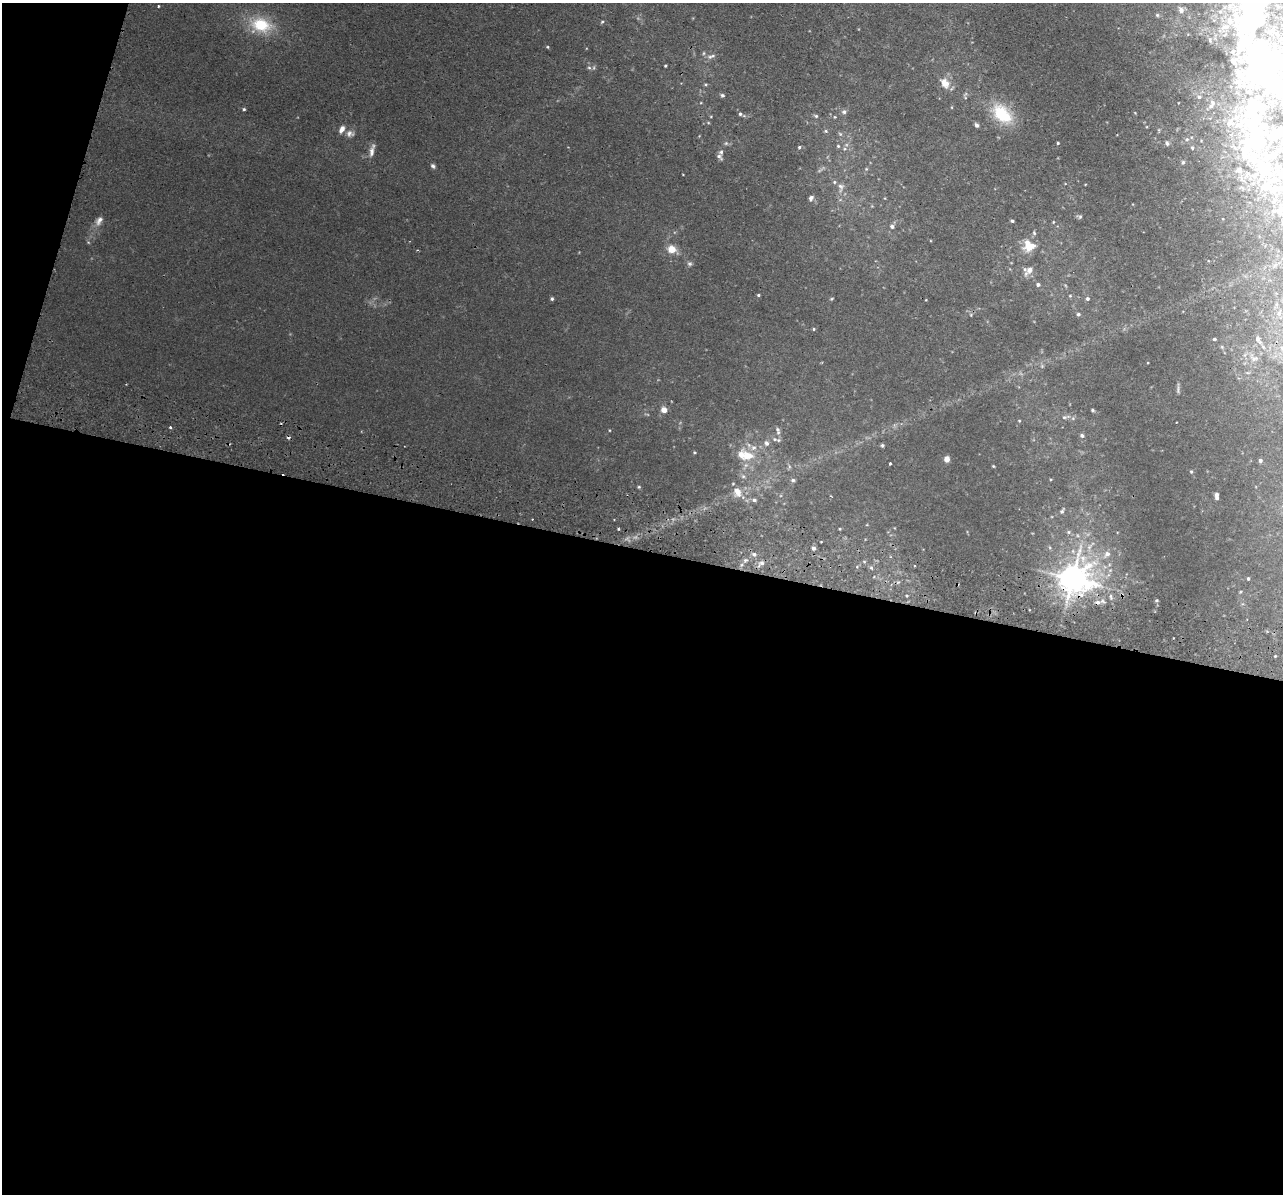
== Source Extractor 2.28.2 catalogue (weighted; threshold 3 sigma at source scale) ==
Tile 13 of 4 x 4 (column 1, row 4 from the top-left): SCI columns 18-1298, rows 308-1499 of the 5159 x 5259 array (HDU 1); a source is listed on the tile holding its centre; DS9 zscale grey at full resolution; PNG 1285 x 1196 px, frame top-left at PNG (2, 3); no overlay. Shown black and unused: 56% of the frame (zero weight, under 2 of 3 exposures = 3% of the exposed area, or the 3 px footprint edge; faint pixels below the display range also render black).
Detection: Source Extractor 2.28.2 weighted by HDU 2 'WHT'; one run over the whole footprint, this tile lists its part. Background 0.0203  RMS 0.0052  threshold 0.0234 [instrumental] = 3 sigma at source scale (4.5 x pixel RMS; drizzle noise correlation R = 1.50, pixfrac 1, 0.05/0.05 arcsec/px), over >= 5 px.
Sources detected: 127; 1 too faint to see at this stretch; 7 inside a brighter object's white glare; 4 cosmic-ray / hot-pixel residue — not listed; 23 inside a brighter listed object's ellipse — not listed separately; the other 92 listed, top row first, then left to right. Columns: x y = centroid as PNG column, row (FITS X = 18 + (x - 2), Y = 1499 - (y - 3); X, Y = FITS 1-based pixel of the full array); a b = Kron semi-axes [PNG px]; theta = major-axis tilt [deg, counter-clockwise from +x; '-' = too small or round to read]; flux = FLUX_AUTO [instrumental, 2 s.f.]
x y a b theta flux
158 6 3 2 - 0.5
1181 10 8 7 - 2.3
1254 19 72 40 68 170
602 22 5 3 - 0.46
261 25 26 18 -15 18
548 47 4 3 - 0.43
704 53 6 3 71 0.58
712 56 12 5 18 1.7
665 66 3 3 - 0.46
589 68 6 4 -2 0.71
1267 80 129 109 -1 290
945 83 14 10 -53 5
722 95 5 5 - 0.95
1199 97 4 4 - 0.63
244 109 4 4 - 0.61
844 112 6 6 - 1.2
740 114 5 5 - 0.82
1002 114 29 17 -44 19
816 116 5 5 - 0.73
835 117 4 3 - 0.43
1236 117 9 8 - 3.4
977 125 7 5 -49 1.1
342 129 10 6 60 2.4
826 131 5 5 - 0.65
349 133 10 8 -3 2.1
1187 139 6 3 19 0.75
1058 143 3 3 - 0.48
1167 143 7 5 -71 1.3
838 146 5 4 - 0.56
1252 146 53 32 21 56
799 147 4 3 - 0.6
1192 148 5 4 - 0.58
372 151 15 6 82 2.6
719 156 9 5 -47 1.3
1183 162 6 5 - 0.79
433 166 6 5 - 1.1
841 186 10 6 -44 1.8
1267 186 25 18 34 18
811 198 6 5 - 1.3
1279 210 25 11 76 11
1080 217 6 5 - 0.75
99 221 13 7 59 2.5
1012 221 4 3 - 0.8
1053 222 5 3 - 0.39
892 226 6 5 - 1.3
1034 233 6 5 - 0.79
1028 247 13 10 -71 6.9
672 249 5 4 - 12
690 264 7 5 -1 0.98
1029 270 12 8 49 3.4
1038 285 5 4 - 1.2
758 295 4 4 - 0.53
552 299 5 4 - 0.74
1087 299 5 5 - 0.89
1279 313 8 6 87 2
1078 314 5 4 - 0.88
814 329 4 3 - 0.63
1214 339 3 3 - 0.74
1258 339 8 5 -63 1.5
1282 348 7 4 -46 1
1254 359 9 5 29 1.5
664 410 5 5 - 4.3
1093 410 4 3 - 0.67
1064 417 7 5 19 1.2
1019 421 4 3 - 0.41
778 430 12 6 -79 1.8
1082 435 5 5 - 1.1
766 443 7 6 - 1.4
882 445 5 4 - 0.76
747 456 14 11 -5 7.9
947 459 5 5 - 3.3
1260 460 4 4 - 0.94
890 463 3 3 - 0.85
993 466 4 3 - 0.43
1191 472 5 4 - 0.63
743 476 6 4 -44 0.76
793 480 5 4 - 0.98
639 487 4 4 - 0.53
737 492 12 8 -63 4.1
1216 496 8 4 -87 2.1
754 500 5 5 - 1
1062 511 6 5 - 0.94
618 529 4 2 - 0.43
1069 532 6 4 90 0.69
813 548 5 4 - 1.5
754 554 6 5 - 1.1
1107 554 8 7 - 2.2
1083 558 11 8 -84 3.9
762 563 7 5 -2 1.5
1073 579 10 9 - 650
1248 579 3 3 - 0.71
1111 596 7 4 -89 0.85
Overlapping masked pixels (flux is a lower limit): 1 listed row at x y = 1073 579
Isophote crosses this tile's border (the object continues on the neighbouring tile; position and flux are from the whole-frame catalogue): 4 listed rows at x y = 1254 19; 1267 80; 1279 210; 1282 348